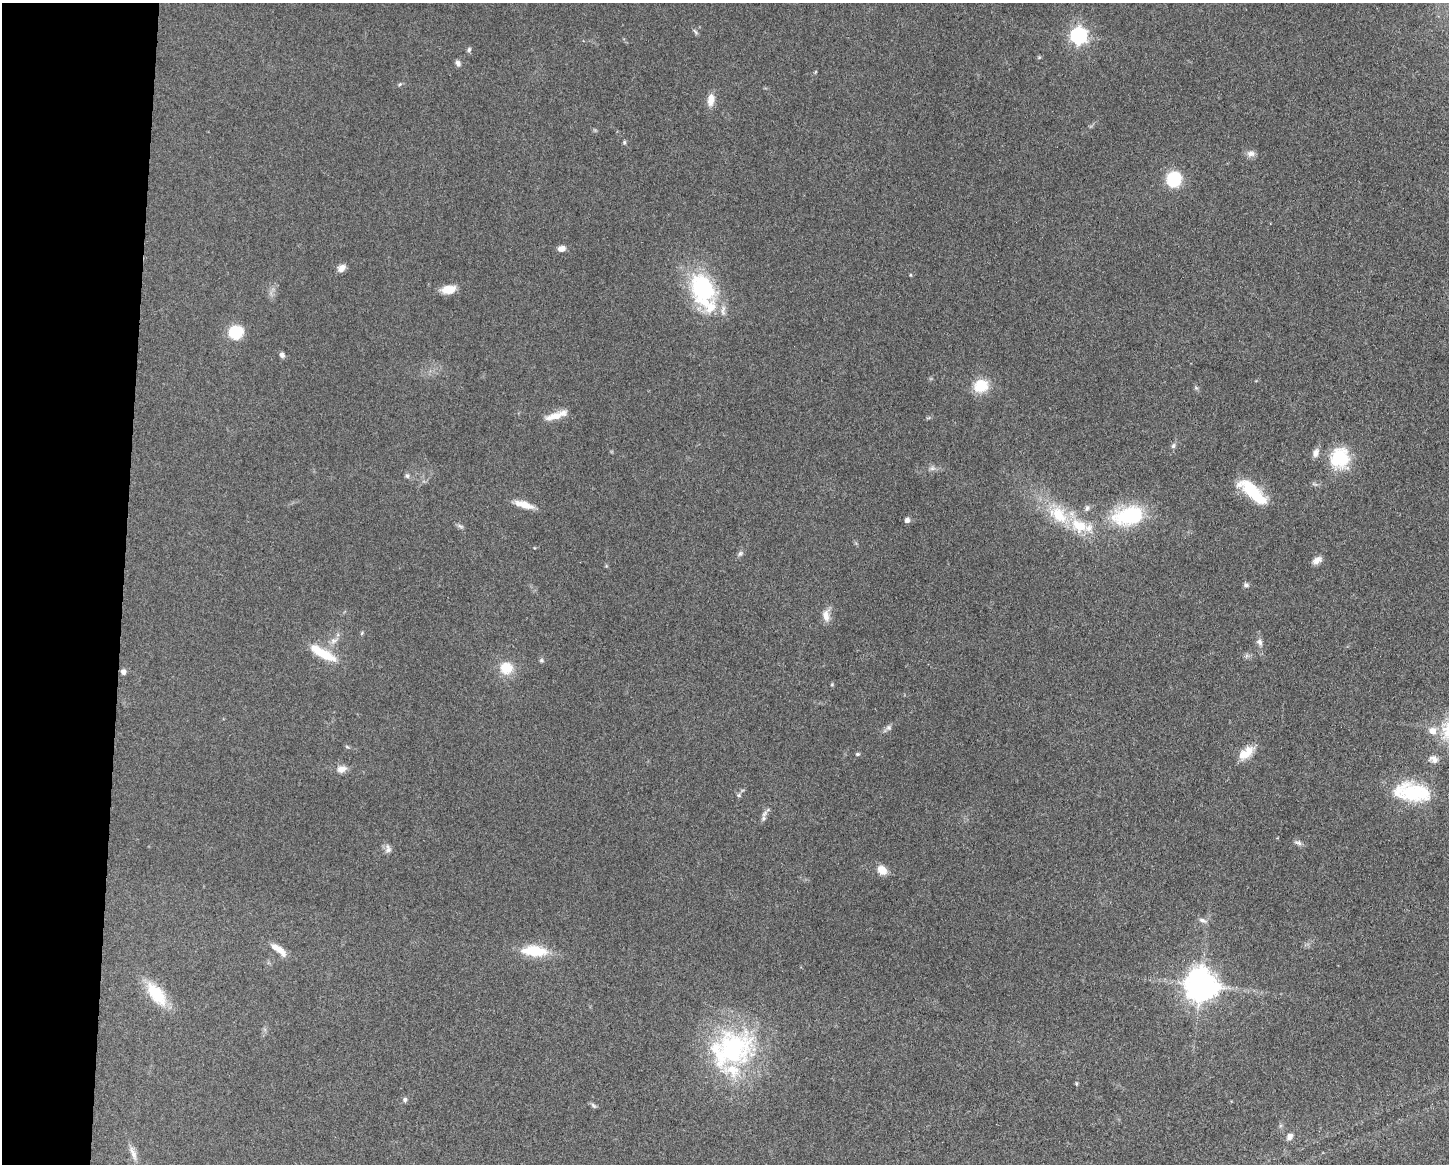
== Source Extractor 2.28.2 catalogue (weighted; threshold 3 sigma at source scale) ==
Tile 4 of 3 x 4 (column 1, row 2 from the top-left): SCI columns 232-1678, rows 2330-3491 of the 4683 x 4655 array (HDU 1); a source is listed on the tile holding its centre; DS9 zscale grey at full resolution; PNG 1451 x 1166 px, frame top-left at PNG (2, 3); no overlay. Shown black and unused: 8% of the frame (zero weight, under 3 of 5 exposures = <1% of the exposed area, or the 3 px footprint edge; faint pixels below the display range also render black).
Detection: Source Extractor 2.28.2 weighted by HDU 2 'WHT'; one run over the whole footprint, this tile lists its part. Background 0.0606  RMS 0.0057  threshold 0.0255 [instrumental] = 3 sigma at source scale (4.5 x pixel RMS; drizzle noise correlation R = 1.50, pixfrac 1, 0.05/0.05 arcsec/px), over >= 5 px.
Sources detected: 73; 1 inside a brighter object's white glare — not listed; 5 inside a brighter listed object's ellipse — not listed separately; the other 67 listed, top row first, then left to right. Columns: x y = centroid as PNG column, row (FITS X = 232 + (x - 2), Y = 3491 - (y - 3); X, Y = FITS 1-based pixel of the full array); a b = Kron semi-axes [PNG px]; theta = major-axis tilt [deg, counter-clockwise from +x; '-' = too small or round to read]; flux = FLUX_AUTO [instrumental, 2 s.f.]
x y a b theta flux
695 32 10 4 -45 1
1079 36 7 7 - 170
469 50 6 5 - 1.2
1039 57 6 4 1 0.65
458 63 8 6 -60 1.8
400 84 5 4 - 0.74
711 100 17 9 85 5.2
624 142 6 4 70 0.83
1251 154 10 8 16 2.9
1174 179 11 10 - 33
561 248 9 6 13 3.1
341 268 10 7 41 3.4
703 288 38 28 -62 56
448 289 16 9 10 7.8
236 332 14 13 - 20
282 355 7 6 - 1.9
981 386 11 9 20 20
1196 388 6 4 -19 0.78
554 416 24 9 16 7.5
1173 446 6 5 - 1.2
1316 453 12 7 73 3
1340 458 23 21 90 27
932 468 7 6 - 1.6
407 476 7 6 - 1.3
1252 490 35 13 -39 26
524 505 24 7 -17 7.6
1087 508 8 6 63 1.7
1058 514 33 21 -41 25
1130 516 38 21 7 46
907 520 6 6 - 1.8
460 526 9 5 -27 1.4
740 553 8 6 48 1.4
1317 560 13 7 28 3.2
1246 585 7 6 - 1.4
826 615 17 9 -85 4.5
362 633 6 3 71 0.69
334 641 12 7 24 3.1
1260 642 10 7 -86 2.3
322 653 38 11 -29 16
541 660 6 6 - 1
506 668 14 13 - 13
123 672 6 5 - 2.5
832 685 5 3 - 0.57
889 728 7 7 - 1.7
1432 731 10 9 - 4.7
347 747 6 4 -19 0.72
1246 753 22 12 38 8.9
857 754 6 4 19 0.81
1434 759 13 9 -30 3.4
342 769 14 9 15 3.9
1412 792 40 20 -8 39
739 795 6 5 - 0.94
764 818 7 6 - 1.6
1298 843 10 6 -17 1.8
388 849 12 8 -85 2.5
882 870 11 9 -43 5.9
1202 920 11 5 -26 2
278 949 22 7 -39 7.3
534 951 26 11 -4 22
1200 985 10 9 - 1000
156 994 34 16 -52 21
732 1049 60 45 39 93
1076 1084 5 4 - 0.69
405 1100 7 6 - 1.4
593 1105 10 4 -45 1.2
1289 1136 9 6 51 2.7
133 1154 23 6 -70 4.2